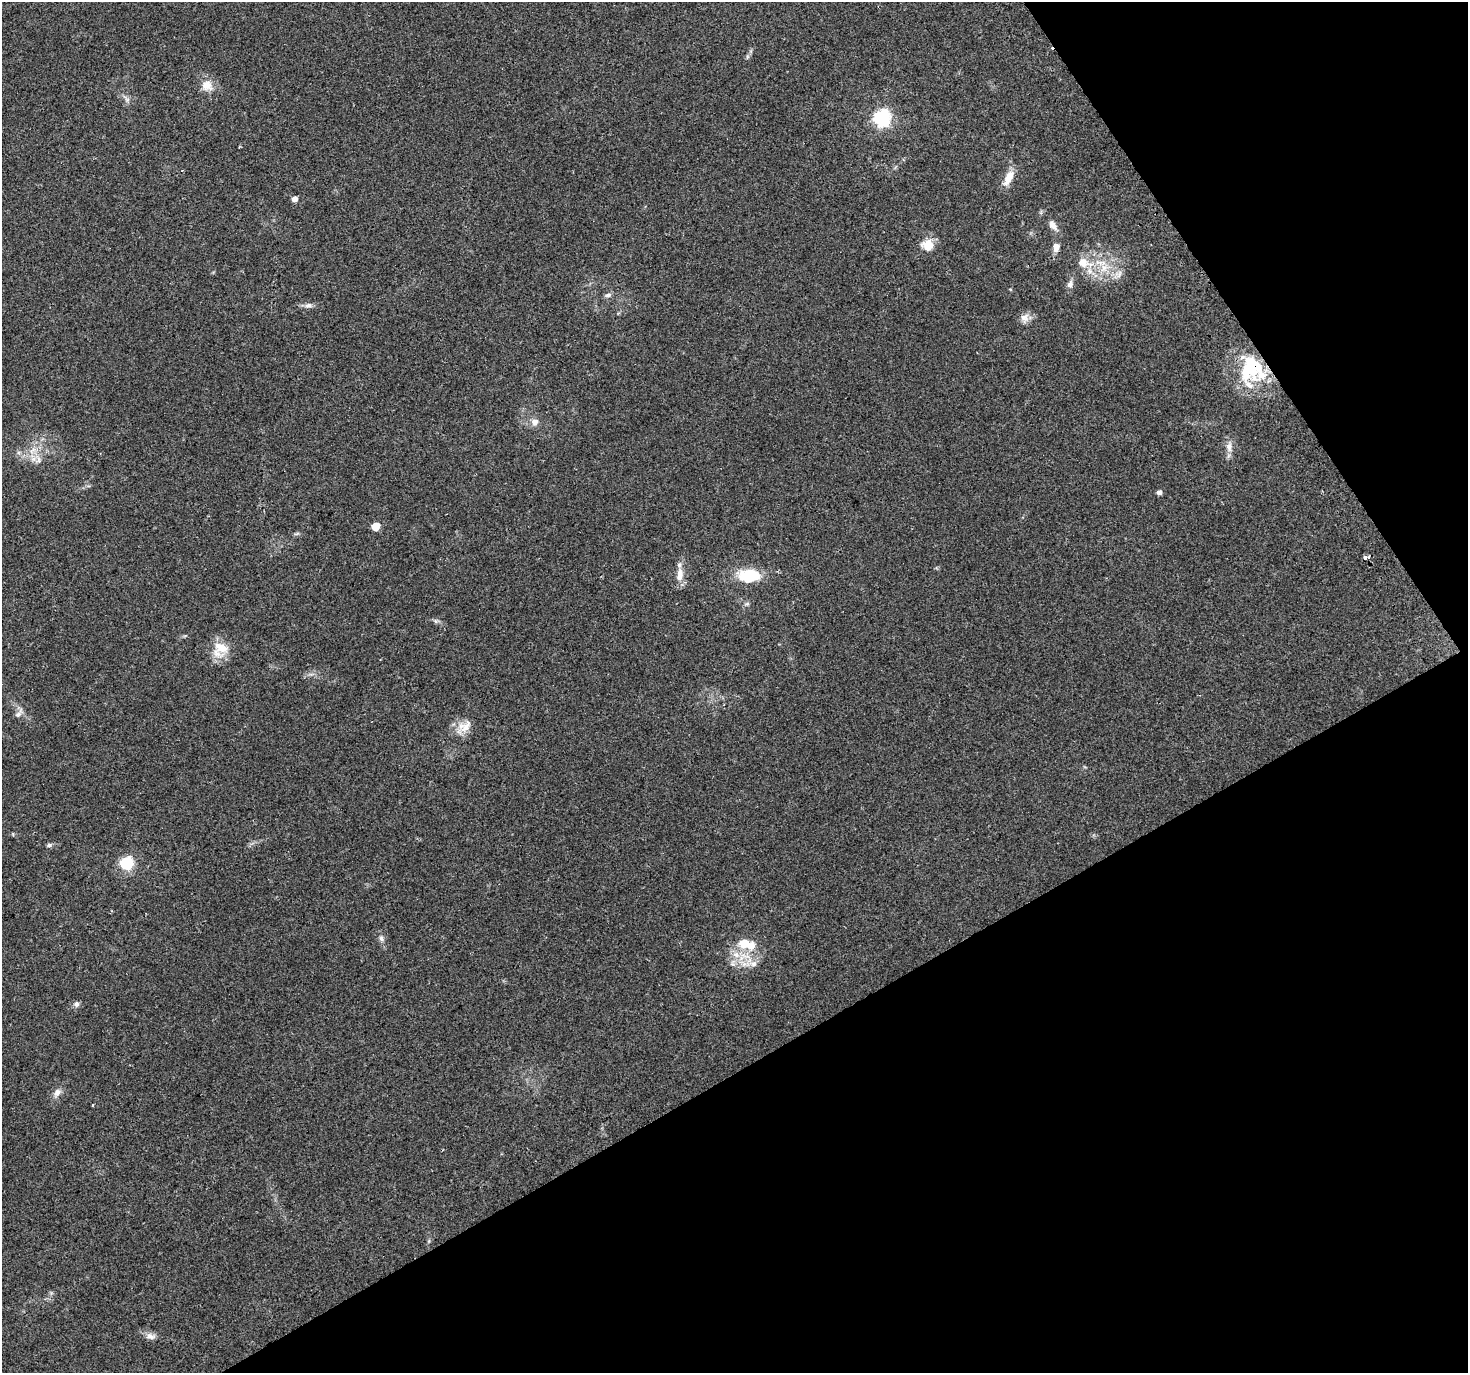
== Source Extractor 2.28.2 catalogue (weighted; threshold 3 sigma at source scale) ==
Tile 12 of 4 x 4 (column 4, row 3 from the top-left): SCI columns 4428-5893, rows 1504-2874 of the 5926 x 5806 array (HDU 1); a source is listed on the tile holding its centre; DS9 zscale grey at full resolution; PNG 1470 x 1375 px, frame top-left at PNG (2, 2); no overlay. Shown black and unused: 30% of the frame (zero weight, under 2 of 3 exposures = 2% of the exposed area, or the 3 px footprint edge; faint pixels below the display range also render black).
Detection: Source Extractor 2.28.2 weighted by HDU 2 'WHT'; one run over the whole footprint, this tile lists its part. Background 0.093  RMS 0.0092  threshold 0.0415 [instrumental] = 3 sigma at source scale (4.5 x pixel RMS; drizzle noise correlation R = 1.50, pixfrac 1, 0.0396/0.0396 arcsec/px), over >= 5 px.
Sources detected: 49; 1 inside a brighter object's white glare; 2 cosmic-ray / hot-pixel residue — not listed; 6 inside a brighter listed object's ellipse — not listed separately; the other 40 listed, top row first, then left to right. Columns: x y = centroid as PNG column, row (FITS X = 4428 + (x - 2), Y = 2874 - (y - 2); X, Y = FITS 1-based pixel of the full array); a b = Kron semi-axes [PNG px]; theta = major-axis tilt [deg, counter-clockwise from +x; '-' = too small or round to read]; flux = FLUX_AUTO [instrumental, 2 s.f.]
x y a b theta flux
747 57 7 4 72 1.5
207 85 16 16 - 11
127 100 6 6 - 2.5
882 118 8 7 - 190
1008 178 19 8 63 14
294 199 6 6 - 4.3
1053 225 15 8 -55 6.4
928 245 15 13 26 13
1056 247 9 7 80 6.4
1083 263 15 12 -20 13
1104 268 15 14 - 17
1119 275 18 6 43 4.8
1070 284 10 8 73 4.2
608 295 10 5 10 2.7
308 305 12 7 4 3.9
1024 318 13 12 - 6.7
1254 365 44 18 -57 51
535 422 9 8 - 5.8
1229 447 15 9 88 6.7
33 451 14 7 45 7.9
39 460 10 6 -84 4
1159 492 5 5 - 3.3
376 526 6 5 - 16
297 534 8 4 10 1.5
1365 558 3 3 - 16
680 575 20 9 84 9.6
749 576 26 15 1 32
747 604 7 5 21 1.9
436 621 6 6 - 1.8
221 647 24 16 -30 17
19 713 17 7 53 4.3
466 727 30 11 45 12
49 845 7 5 5 1.9
127 863 7 7 - 100
381 938 10 7 -71 3.4
743 956 24 16 -4 24
76 1004 8 7 - 3.1
57 1093 13 8 55 5.5
93 1105 3 3 - 2.2
151 1336 14 8 -11 5.2
Overlapping masked pixels (flux is a lower limit): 1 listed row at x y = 1254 365